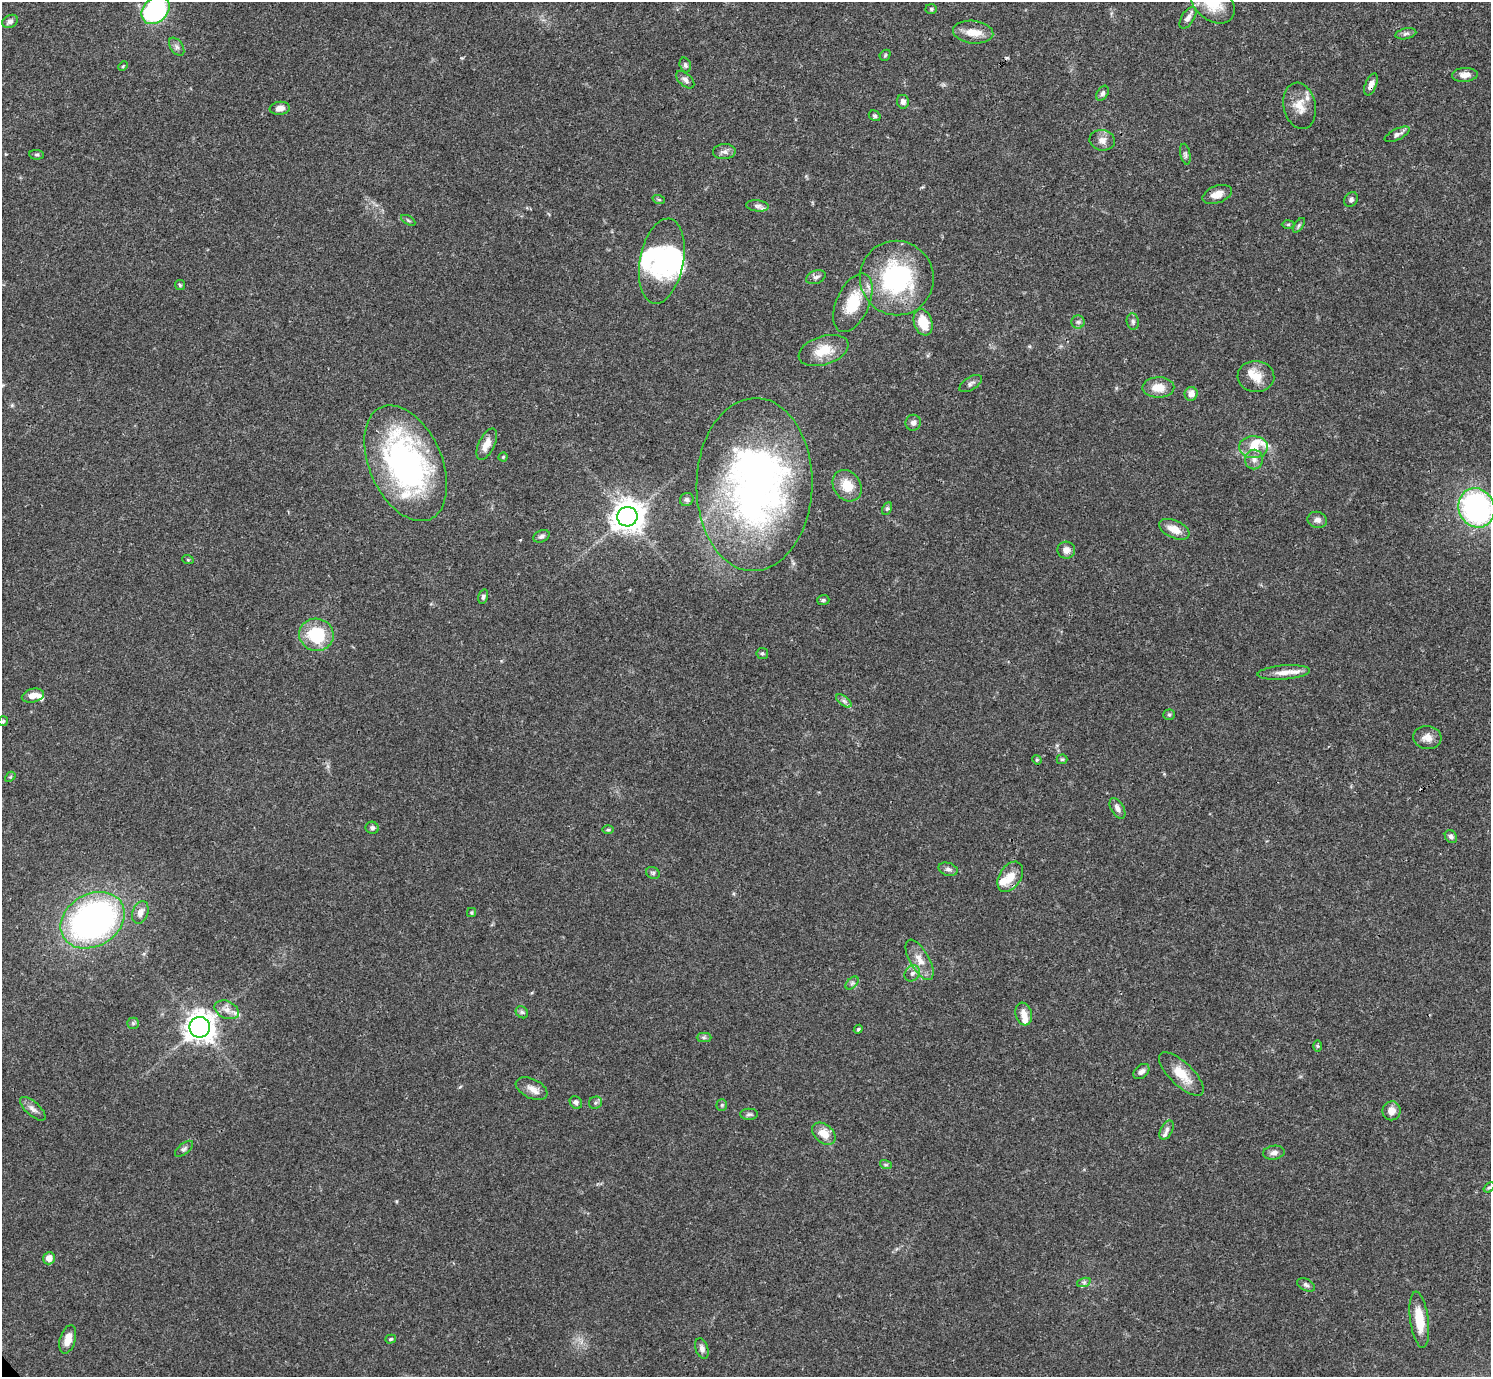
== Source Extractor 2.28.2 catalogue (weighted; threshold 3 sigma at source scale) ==
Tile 10 of 4 x 4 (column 2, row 3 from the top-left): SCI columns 1491-2979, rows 1534-2908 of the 5961 x 5958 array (HDU 1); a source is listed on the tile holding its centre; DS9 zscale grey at full resolution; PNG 1493 x 1379 px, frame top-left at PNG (2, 2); each listed source drawn as its Kron ellipse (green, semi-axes under 4 px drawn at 4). Shown black and unused: <1% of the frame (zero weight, under 3 of 4 exposures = <1% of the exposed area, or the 3 px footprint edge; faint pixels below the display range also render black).
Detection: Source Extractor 2.28.2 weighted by HDU 2 'WHT'; one run over the whole footprint, this tile lists its part. Background 0.0413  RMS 0.0026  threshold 0.0118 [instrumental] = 3 sigma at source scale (4.5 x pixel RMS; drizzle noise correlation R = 1.50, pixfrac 1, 0.05/0.05 arcsec/px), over >= 5 px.
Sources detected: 135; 4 inside a brighter object's white glare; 1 cosmic-ray / hot-pixel residue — neither listed nor drawn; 13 inside a brighter listed object's ellipse — not listed separately; the other 117 listed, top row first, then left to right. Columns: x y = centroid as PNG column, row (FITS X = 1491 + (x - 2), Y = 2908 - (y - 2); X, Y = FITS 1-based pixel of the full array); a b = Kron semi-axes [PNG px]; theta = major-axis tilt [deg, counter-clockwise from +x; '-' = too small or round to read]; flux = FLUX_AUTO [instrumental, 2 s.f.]
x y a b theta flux
1212 2 25 17 -43 9.1
931 9 6 5 - 0.44
156 10 16 12 44 35
1188 18 12 6 57 1.3
10 21 8 6 25 0.96
973 32 20 11 -6 3.8
1406 34 10 5 12 0.78
177 47 10 6 -55 0.91
885 55 6 5 - 0.37
685 65 7 5 -72 0.69
123 66 5 3 - 0.28
1465 75 13 7 3 1.9
685 80 11 6 -42 1
1371 84 11 5 67 1.6
1103 93 8 5 58 0.7
903 102 7 6 - 0.99
1300 106 23 16 -78 4.2
280 108 10 6 7 1.7
875 116 6 5 - 0.45
1397 134 13 5 26 0.99
1102 140 13 10 -9 1.8
724 152 11 7 3 1.2
1185 154 10 5 -78 0.7
37 155 7 5 -4 0.49
1217 194 15 8 20 2.5
659 200 6 4 -19 0.33
1351 200 8 6 60 0.71
757 206 11 5 -5 0.92
408 220 8 3 -30 0.38
1288 224 6 4 2 0.37
1299 225 8 4 55 0.52
662 261 43 22 79 20
816 277 10 6 19 0.9
897 278 37 37 - 34
180 285 5 5 - 0.37
853 303 31 16 66 9.3
923 322 13 9 -71 6
1078 322 6 6 - 0.64
1133 322 8 6 -82 0.74
823 350 25 14 18 6
1256 377 18 15 -4 4.1
971 383 13 6 32 0.94
1158 387 16 10 1 4
1191 394 7 6 - 2.1
913 423 8 7 - 1
487 444 17 8 65 2.8
1253 447 14 11 -2 3.8
503 457 4 4 - 0.28
1254 459 10 9 - 1.5
406 463 61 36 -66 72
754 485 86 58 89 130
847 486 17 13 -55 5.3
687 499 7 6 - 0.61
1477 508 20 17 -65 60
887 509 7 4 62 0.48
627 517 10 9 - 370
1317 520 10 8 -14 1.2
1174 529 16 8 -24 3.2
541 536 8 6 24 0.84
1066 550 9 8 - 1.8
188 560 6 3 -19 0.28
483 597 7 4 74 0.64
823 600 6 5 - 0.45
316 635 17 16 - 13
762 653 6 5 - 0.44
1284 672 26 7 4 2.6
33 696 11 6 14 2.2
844 701 9 4 -36 0.76
1169 715 6 5 - 0.39
3 721 5 4 - 0.4
1427 737 14 11 -6 2.2
1062 759 5 5 - 0.36
1037 760 5 4 - 0.33
10 777 6 4 42 0.34
1117 808 11 6 -60 1.4
372 828 6 6 - 0.65
608 830 6 4 0 0.38
1451 837 7 5 -54 0.72
948 869 10 6 -16 0.96
653 873 7 5 -26 0.49
1010 877 16 10 56 3.7
140 912 12 7 70 1.9
471 913 4 4 - 0.38
93 920 34 26 30 110
920 960 22 10 -60 3.5
912 973 8 7 - 1.1
852 983 8 4 45 0.58
227 1010 13 8 -25 1.9
522 1012 7 5 -44 0.56
1024 1014 11 8 -73 2.2
133 1023 6 5 - 0.45
200 1027 10 10 - 290
858 1029 5 3 - 0.41
704 1037 7 4 0 0.54
1317 1046 6 4 -89 0.33
1141 1072 9 6 42 1.2
1181 1074 29 11 -43 5.7
532 1089 17 9 -25 2.1
576 1102 7 5 -52 0.78
596 1103 7 6 - 0.59
722 1105 5 5 - 0.37
33 1109 16 7 -41 1.5
1392 1111 9 9 - 2.3
749 1114 9 5 0 0.62
1167 1130 10 6 65 0.91
824 1134 13 9 -40 3.4
184 1149 11 5 40 0.73
1274 1153 11 7 8 1.1
886 1165 6 4 -18 0.34
1489 1187 6 4 38 0.4
49 1258 6 6 - 2.3
1084 1282 7 4 18 0.55
1306 1285 9 6 -25 0.77
1419 1320 28 9 -83 6.3
68 1339 14 8 74 3.1
391 1339 5 4 - 0.38
702 1349 10 6 -71 1.1
Overlapping masked pixels (flux is a lower limit): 1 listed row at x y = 1371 84
Isophote crosses this tile's border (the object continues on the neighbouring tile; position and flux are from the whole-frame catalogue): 3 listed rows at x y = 1212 2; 156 10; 1477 508